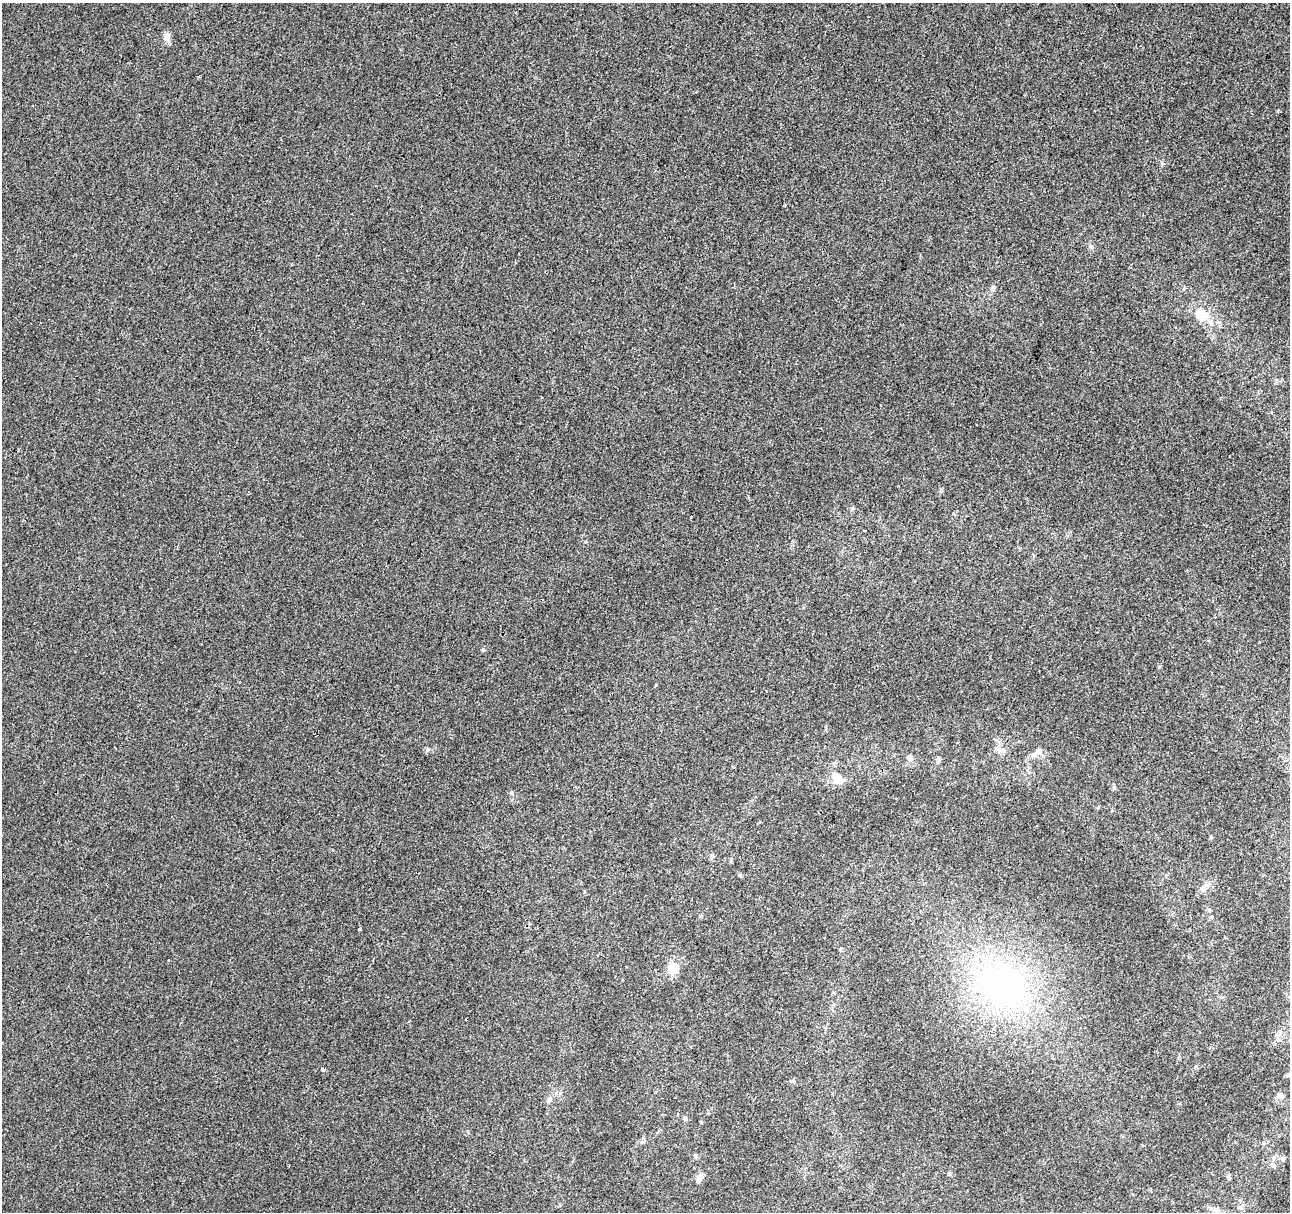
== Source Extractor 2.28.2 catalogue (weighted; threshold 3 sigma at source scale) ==
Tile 10 of 4 x 4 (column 2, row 3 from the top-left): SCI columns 1289-2576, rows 1435-2644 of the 5178 x 5357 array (HDU 1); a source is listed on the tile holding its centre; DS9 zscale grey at full resolution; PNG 1292 x 1214 px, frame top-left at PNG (2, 3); no overlay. Shown black and unused: <1% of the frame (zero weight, under 2 of 3 exposures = <1% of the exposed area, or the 3 px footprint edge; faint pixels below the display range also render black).
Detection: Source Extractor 2.28.2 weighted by HDU 2 'WHT'; one run over the whole footprint, this tile lists its part. Background 0.00104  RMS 0.0048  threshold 0.0217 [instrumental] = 3 sigma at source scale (4.5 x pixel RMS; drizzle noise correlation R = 1.50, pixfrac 1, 0.0396/0.0396 arcsec/px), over >= 5 px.
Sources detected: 31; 2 cosmic-ray / hot-pixel residue — not listed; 2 inside a brighter listed object's ellipse — not listed separately; the other 27 listed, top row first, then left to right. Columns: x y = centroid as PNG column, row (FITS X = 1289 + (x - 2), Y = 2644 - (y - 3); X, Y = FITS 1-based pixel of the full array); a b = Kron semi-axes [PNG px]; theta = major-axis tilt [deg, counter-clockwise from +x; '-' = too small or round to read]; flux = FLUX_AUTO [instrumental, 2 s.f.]
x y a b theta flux
166 37 14 8 84 2.4
199 76 4 3 - 0.6
1278 111 3 3 - 0.87
1201 315 18 16 -8 9.2
483 650 6 3 -18 0.48
997 749 8 5 -32 1.7
427 750 6 4 46 0.77
1038 751 10 7 -59 1.9
910 757 8 7 - 1.9
838 778 16 10 -41 6.6
511 793 5 5 - 0.69
1203 889 9 8 - 2.2
673 968 14 12 -78 7.3
1002 985 61 50 -22 120
322 1069 4 3 - 2.5
1289 1075 9 6 -7 1.2
793 1081 6 5 - 0.89
1281 1096 8 7 - 1.8
549 1100 9 7 53 1.7
685 1118 7 5 -63 0.85
642 1142 6 4 1 0.8
696 1156 6 5 - 0.78
1282 1159 8 6 0 1.2
949 1174 6 4 75 0.76
701 1176 9 7 74 2.1
1228 1177 7 5 -52 0.98
1217 1211 11 9 -86 3.2
Isophote crosses this tile's border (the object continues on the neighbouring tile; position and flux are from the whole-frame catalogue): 2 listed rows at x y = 1289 1075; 1217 1211
Unlisted compact peaks at least as high as the median listed source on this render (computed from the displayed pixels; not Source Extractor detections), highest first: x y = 1092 247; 852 508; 1159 667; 1211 837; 994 287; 740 875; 1162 164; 1114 788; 1196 1066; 656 685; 731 861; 701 1122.